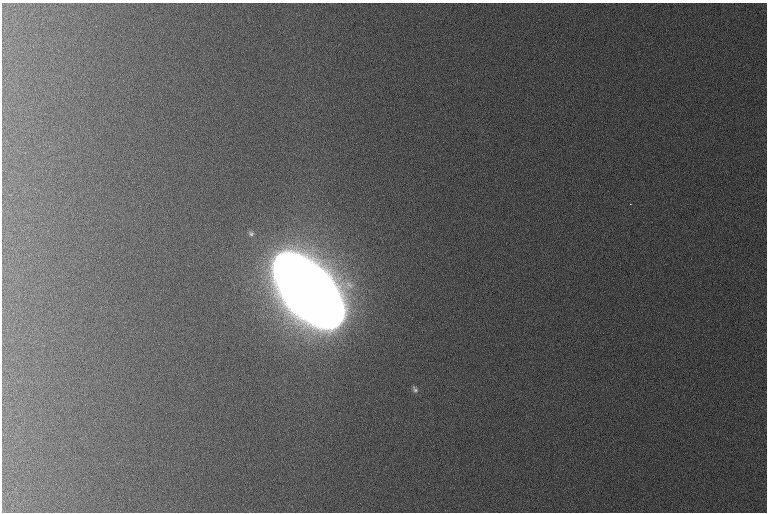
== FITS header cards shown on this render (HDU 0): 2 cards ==
NAXIS1  =                  765 /
NAXIS2  =                  510 /

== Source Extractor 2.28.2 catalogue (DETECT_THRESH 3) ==
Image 765 x 510 px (HDU 0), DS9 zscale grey, 1 PNG px = 1 image px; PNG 769 x 514 px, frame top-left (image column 1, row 510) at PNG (2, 3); no overlay
Background 1060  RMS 11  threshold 32.4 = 3 sigma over >= 5 px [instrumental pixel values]
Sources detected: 4; all 4 listed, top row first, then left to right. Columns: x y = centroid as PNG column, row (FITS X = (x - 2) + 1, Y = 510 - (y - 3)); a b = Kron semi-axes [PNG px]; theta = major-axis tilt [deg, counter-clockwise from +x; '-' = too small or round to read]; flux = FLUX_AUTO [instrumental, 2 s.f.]
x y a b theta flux
630 204 3 2 - 7.3e+02
251 233 7 6 - 1.9e+03
308 291 63 26 -48 2.0e+07
415 389 10 6 -64 2.4e+03